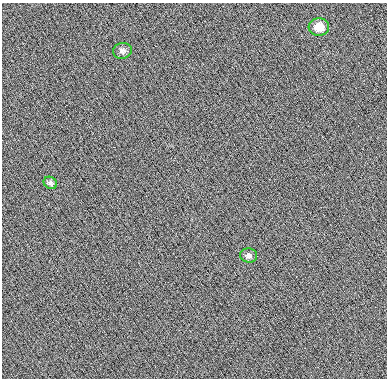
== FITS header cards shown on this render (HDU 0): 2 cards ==
NAXIS1  =                  385
NAXIS2  =                  376

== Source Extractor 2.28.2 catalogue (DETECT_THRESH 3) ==
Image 385 x 376 px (HDU 0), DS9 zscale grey, 1 PNG px = 1 image px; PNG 389 x 380 px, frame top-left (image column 1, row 376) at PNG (2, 3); each listed source drawn as its Kron ellipse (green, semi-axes under 4 px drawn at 4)
Background 15.1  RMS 7.2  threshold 21.7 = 3 sigma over >= 5 px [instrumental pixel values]
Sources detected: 4; all 4 listed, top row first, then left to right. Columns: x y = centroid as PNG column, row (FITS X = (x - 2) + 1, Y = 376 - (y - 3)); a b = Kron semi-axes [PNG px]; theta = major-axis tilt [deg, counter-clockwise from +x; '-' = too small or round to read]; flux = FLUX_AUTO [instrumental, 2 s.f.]
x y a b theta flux
319 27 10 8 3 8100
122 51 9 8 - 1700
50 183 7 5 -34 1200
249 255 8 7 - 1700